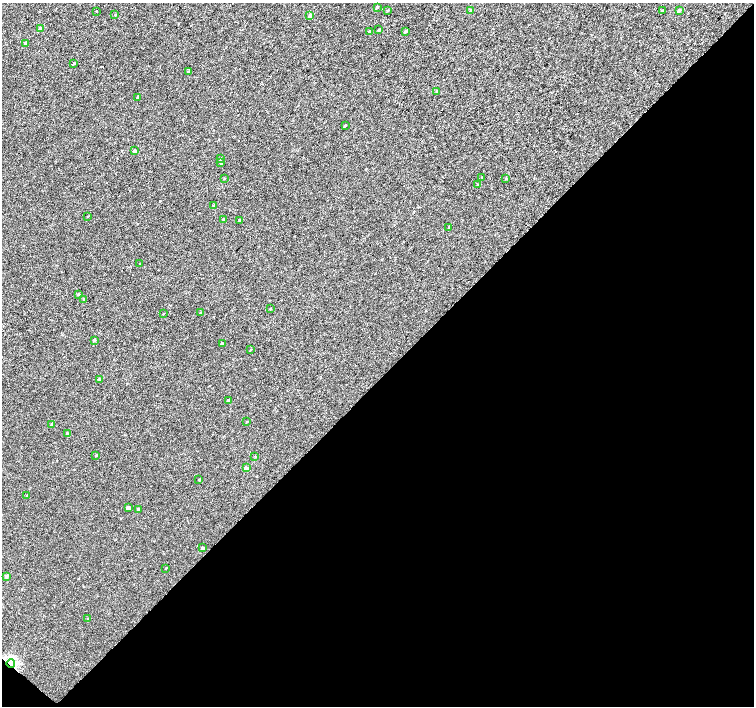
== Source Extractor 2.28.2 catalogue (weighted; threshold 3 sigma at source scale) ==
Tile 15 of 4 x 4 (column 3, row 4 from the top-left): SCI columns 3014-4517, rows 232-1639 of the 6023 x 6028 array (HDU 1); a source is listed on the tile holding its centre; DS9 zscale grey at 2 x 2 block average (1 PNG px = mean of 2 x 2 image px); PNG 756 x 708 px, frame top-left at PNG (2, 3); each listed source drawn as its Kron ellipse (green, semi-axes under 4 px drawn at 4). Shown black and unused: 47% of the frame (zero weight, under 3 of 4 exposures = <1% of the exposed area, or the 3 px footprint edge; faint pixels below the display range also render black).
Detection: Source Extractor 2.28.2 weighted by HDU 2 'WHT'; one run over the whole footprint, this tile lists its part. Background 2.34e-04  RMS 0.0024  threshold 0.0107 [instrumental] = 3 sigma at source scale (4.5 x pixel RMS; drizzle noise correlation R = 1.50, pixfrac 1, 0.0396/0.0396 arcsec/px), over >= 5 px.
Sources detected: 56; all 56 listed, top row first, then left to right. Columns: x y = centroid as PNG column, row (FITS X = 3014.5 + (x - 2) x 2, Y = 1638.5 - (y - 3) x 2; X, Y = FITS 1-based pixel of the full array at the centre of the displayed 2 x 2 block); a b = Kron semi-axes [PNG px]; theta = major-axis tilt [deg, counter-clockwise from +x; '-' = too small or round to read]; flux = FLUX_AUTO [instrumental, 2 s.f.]
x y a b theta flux
377 7 3 2 - 0.77
388 10 3 2 - 0.5
679 10 4 2 - 1.1
96 11 2 2 - 0.32
471 11 3 2 - 1.7
662 11 3 2 - 1
115 14 3 2 - 0.28
310 15 3 2 - 2.2
40 28 3 2 - 2.3
379 30 3 3 - 0.65
369 31 3 2 - 0.94
405 31 3 3 - 1
26 44 3 2 - 2.2
74 63 3 2 - 0.59
188 72 3 3 - 0.74
437 92 3 2 - 1.2
137 97 3 2 - 0.59
345 125 3 2 - 0.63
134 151 3 2 - 1.6
221 159 3 3 - 0.8
221 162 3 3 - 0.9
482 177 3 2 - 0.29
224 178 2 2 - 0.33
506 179 3 2 - 0.32
477 184 3 2 - 0.28
214 206 3 3 - 0.6
88 216 2 2 - 0.2
223 219 2 2 - 0.44
240 220 3 3 - 0.44
449 227 3 2 - 0.5
140 263 3 2 - 0.24
78 294 3 3 - 0.37
84 299 3 3 - 0.74
270 309 3 2 - 0.26
201 313 3 2 - 0.95
163 314 3 2 - 0.27
94 340 3 2 - 0.84
222 344 3 2 - 1.1
251 349 3 2 - 0.4
99 379 3 2 - 0.8
228 400 3 3 - 0.4
246 422 2 2 - 0.24
52 424 3 2 - 0.9
67 433 3 3 - 1.1
96 455 3 2 - 0.48
255 456 3 2 - 0.28
246 468 3 3 - 3.2
199 480 2 2 - 0.74
27 496 2 2 - 0.41
128 508 3 2 - 2.5
138 509 3 2 - 1.1
202 548 3 2 - 1.3
166 568 3 2 - 0.36
6 576 3 3 - 1.9
88 619 3 2 - 0.39
11 663 4 3 - 54
Overlapping masked pixels (flux is a lower limit): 1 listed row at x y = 11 663
Diffuse or blended objects may show on this block-average render without a row.